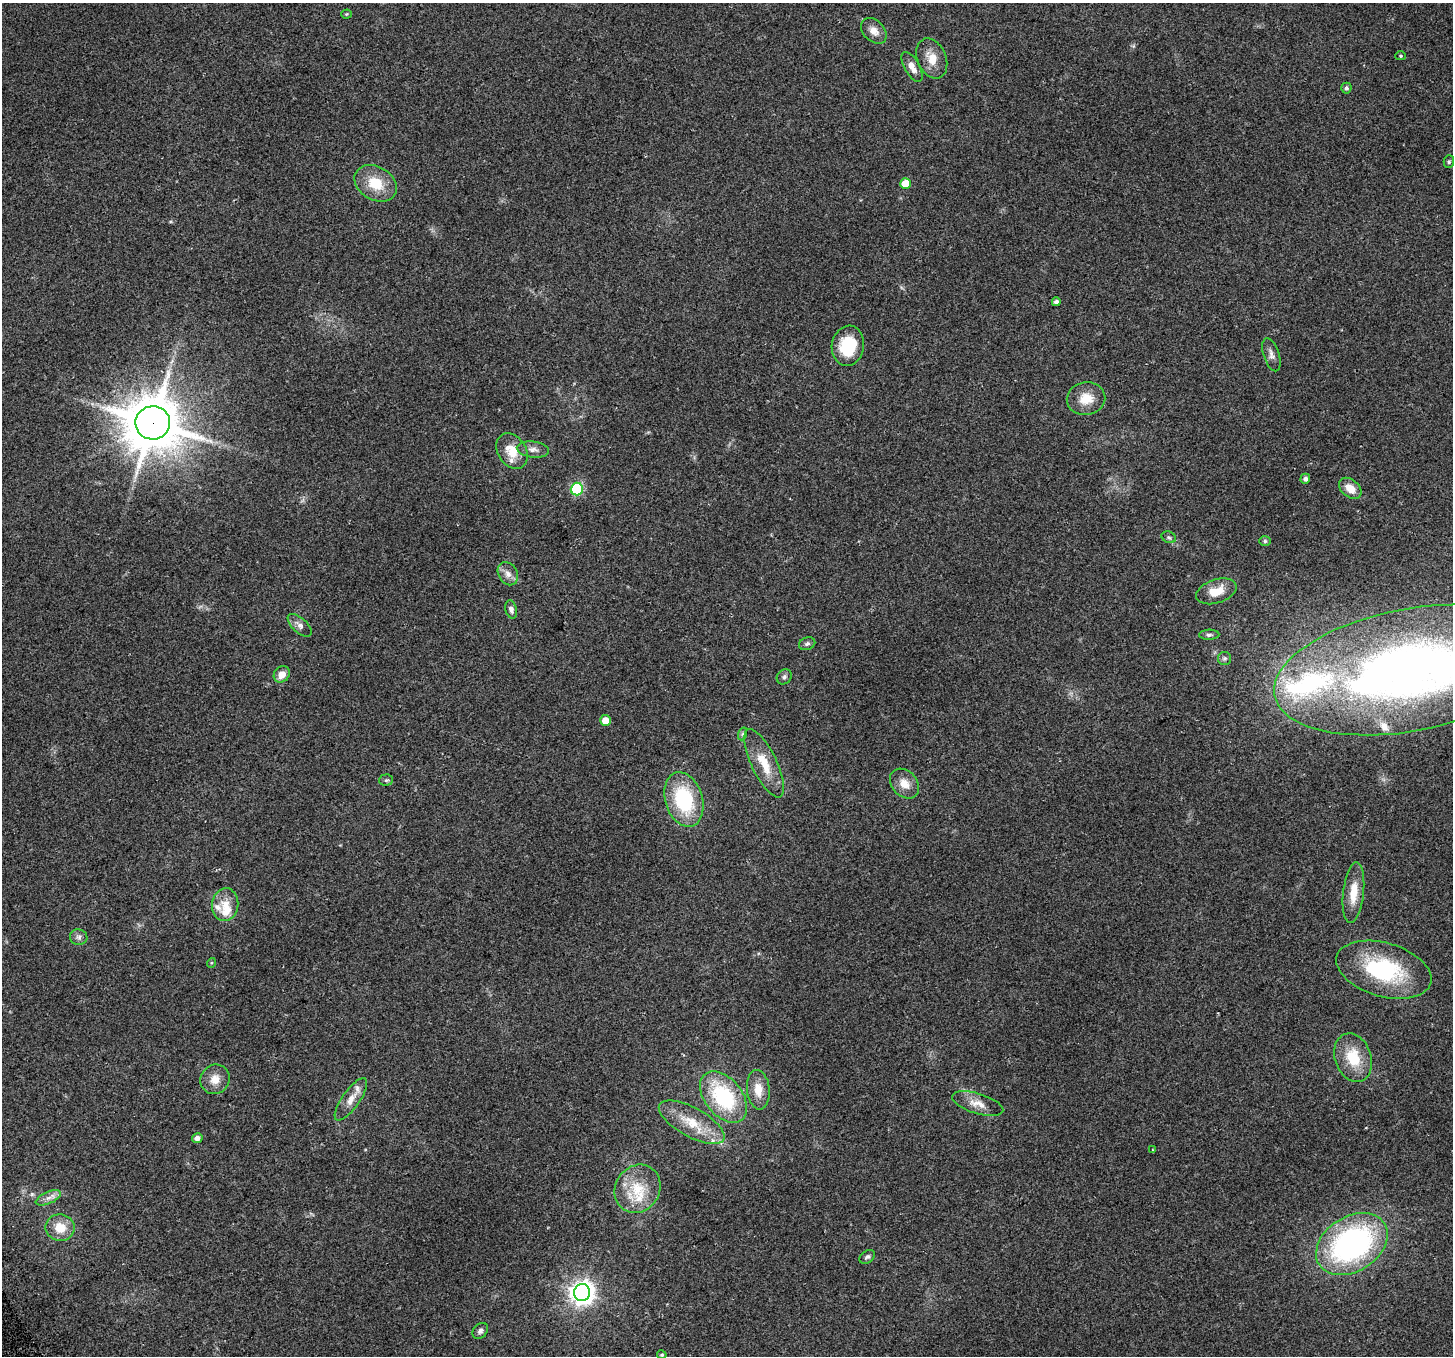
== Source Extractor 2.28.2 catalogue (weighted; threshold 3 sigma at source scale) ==
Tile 7 of 4 x 4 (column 3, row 2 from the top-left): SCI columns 2929-4379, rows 2834-4187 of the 5862 x 5723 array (HDU 1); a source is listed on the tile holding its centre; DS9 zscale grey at full resolution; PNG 1455 x 1358 px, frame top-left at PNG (2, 3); each listed source drawn as its Kron ellipse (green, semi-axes under 4 px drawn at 4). Shown black and unused: <1% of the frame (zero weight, under 2 of 3 exposures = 2% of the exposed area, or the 3 px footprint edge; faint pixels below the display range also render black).
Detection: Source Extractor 2.28.2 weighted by HDU 2 'WHT'; one run over the whole footprint, this tile lists its part. Background 0.138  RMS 0.013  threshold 0.0574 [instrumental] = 3 sigma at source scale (4.5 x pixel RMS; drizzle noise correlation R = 1.50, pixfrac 1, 0.0396/0.0396 arcsec/px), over >= 5 px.
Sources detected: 66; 7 inside a brighter listed object's ellipse — not listed separately; the other 59 listed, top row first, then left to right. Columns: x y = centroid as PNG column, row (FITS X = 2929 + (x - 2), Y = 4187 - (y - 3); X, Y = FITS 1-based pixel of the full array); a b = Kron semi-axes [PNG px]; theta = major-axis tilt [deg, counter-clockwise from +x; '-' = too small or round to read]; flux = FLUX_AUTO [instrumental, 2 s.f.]
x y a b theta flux
346 14 5 4 - 1.5
874 31 15 10 -46 11
1401 56 5 4 - 1.6
932 59 21 14 -66 20
912 67 16 7 -60 12
1346 88 5 5 - 3.3
1449 162 6 5 - 2.3
376 183 22 16 -30 36
905 184 5 5 - 20
1056 302 4 4 - 3.9
848 346 20 16 81 61
1271 355 17 8 -72 7.1
1086 399 19 16 9 25
153 423 17 16 - 6900
533 449 16 8 -7 8.6
512 451 19 14 -57 26
1305 479 5 4 - 5.2
1350 488 13 8 -41 16
577 489 6 6 - 110
1169 537 7 5 -21 2.9
1265 541 6 5 - 2.1
508 574 12 9 -58 8.5
1216 591 21 11 18 24
511 609 9 5 -76 4.7
300 625 14 7 -43 6.8
1209 635 10 5 2 3.4
807 644 8 6 20 3.5
1225 658 7 6 - 2.7
1410 670 138 61 11 930
282 674 9 7 48 12
784 677 8 7 - 3.7
605 720 5 5 - 15
742 734 6 4 71 2
764 763 37 12 -64 34
386 780 7 5 3 2.5
905 784 17 12 -47 16
684 799 28 18 -73 97
1353 893 31 10 84 27
225 905 16 13 83 19
79 937 9 7 -9 4.9
211 963 5 3 - 1.3
1384 970 49 27 -16 130
1353 1058 25 18 -71 42
215 1079 15 14 - 16
758 1090 20 11 -84 19
724 1097 29 18 -51 110
351 1099 25 8 55 14
978 1104 26 10 -17 15
692 1122 36 14 -29 37
197 1138 5 5 - 6.7
1153 1150 2 2 - 1.2
637 1189 25 22 57 43
48 1198 13 6 24 7.4
60 1228 14 13 - 22
1352 1244 39 27 32 310
867 1257 8 6 33 3.2
582 1292 8 8 - 1100
480 1331 9 6 49 4.3
662 1355 5 4 - 2
Overlapping masked pixels (flux is a lower limit): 1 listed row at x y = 153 423
Isophote crosses this tile's border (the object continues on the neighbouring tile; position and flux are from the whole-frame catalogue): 1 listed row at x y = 1410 670